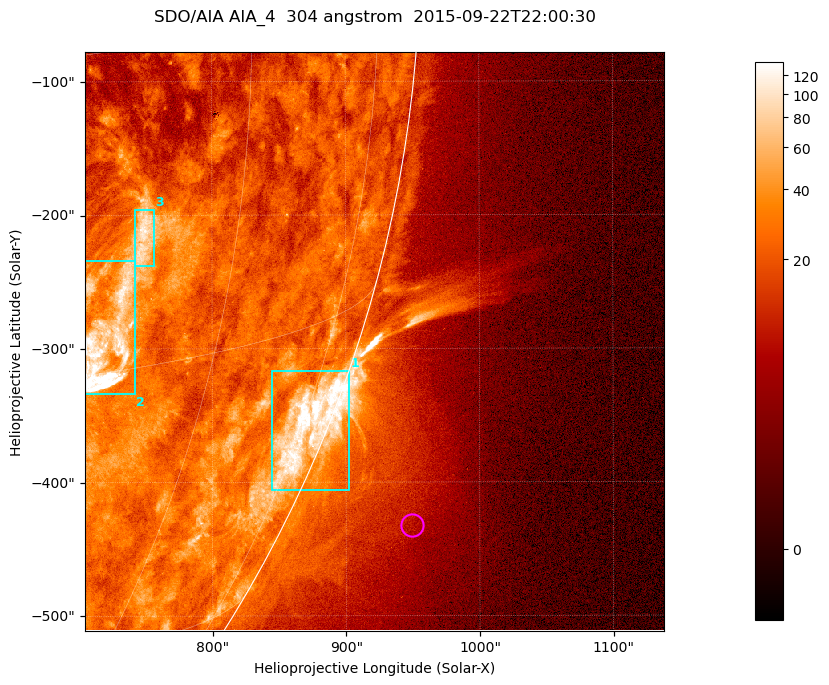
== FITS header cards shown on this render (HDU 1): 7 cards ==
TELESCOP= 'SDO/AIA '           / For AIA: SDO/AIA
INSTRUME= 'AIA_4   '           / For AIA: AIA_ATA1, AIA_ATA2, AIA_ATA3 or AIA_AT
WAVELNTH=                  304 / [angstrom] Wavelength
WAVEUNIT= 'angstrom'           / Wavelength unit: angstrom
DATE-OBS= '2015-09-22T22:00:30.123' / [ISO] Date when observation started; ISO 8
CTYPE1  = 'HPLN-TAN'           / CTYPE1; Typically HPLN
CTYPE2  = 'HPLT-TAN'           / CTYPE2; Typically HPLT

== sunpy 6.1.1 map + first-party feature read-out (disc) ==
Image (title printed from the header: SDO/AIA AIA_4  304 angstrom  2015-09-22T22:00:30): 722 x 722 px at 0.6 arcsec/px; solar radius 956 arcsec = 1593 px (partial field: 2.9% of the solar disc is inside the frame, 45% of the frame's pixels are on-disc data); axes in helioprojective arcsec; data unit not stated in the header (colour bar unlabelled)
Orientation: roll -0.132 deg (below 1 deg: not rotated)
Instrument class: DISC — disc imager (sunpy class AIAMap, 304 A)
Bright regions (active regions / flare kernels): reference = the on-disc median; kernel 7 px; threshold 5 sigma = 47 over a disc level ~23.2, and >= 1.15x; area >= 521 px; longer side >= 9 px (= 5.4 arcsec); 3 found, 3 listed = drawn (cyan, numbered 1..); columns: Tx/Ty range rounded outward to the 2 arcsec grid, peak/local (2 s.f.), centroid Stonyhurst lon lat
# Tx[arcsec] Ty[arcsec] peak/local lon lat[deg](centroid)
1 844..904 -406..-316 12 +76 -21
2 704..744 -334..-234 17 +51 -14
3 742..758 -238..-194 4.7 +52 -9
Off-limb structures (1.02-1.3 R_sun): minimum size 260 px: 5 found; the strongest spans PA ~240..250 deg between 1.04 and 1.18 R_sun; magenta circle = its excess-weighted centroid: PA ~245 deg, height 1.09 R_sun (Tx ~950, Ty ~-432 arcsec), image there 2.5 x the reference